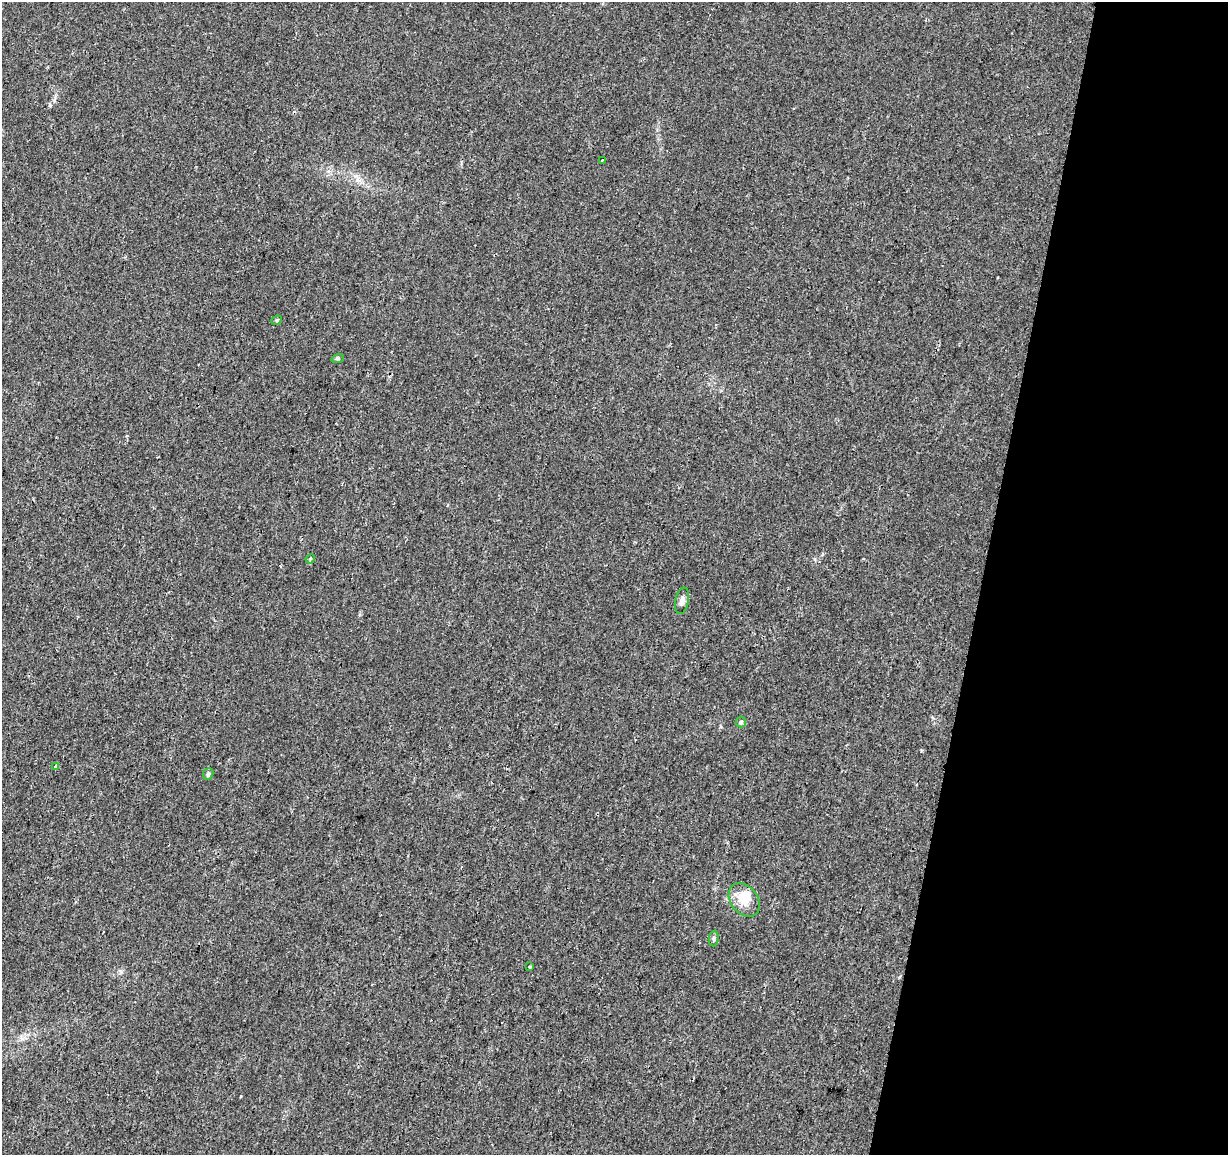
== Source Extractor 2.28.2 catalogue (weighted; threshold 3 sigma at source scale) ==
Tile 8 of 4 x 4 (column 4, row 2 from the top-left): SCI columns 3680-4905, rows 2529-3681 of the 4913 x 5118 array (HDU 1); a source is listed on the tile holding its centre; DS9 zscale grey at full resolution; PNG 1230 x 1157 px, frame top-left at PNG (2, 2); each listed source drawn as its Kron ellipse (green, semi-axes under 4 px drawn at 4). Shown black and unused: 20% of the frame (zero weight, under 2 of 3 exposures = <1% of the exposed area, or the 3 px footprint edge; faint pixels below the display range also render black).
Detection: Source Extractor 2.28.2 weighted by HDU 2 'WHT'; one run over the whole footprint, this tile lists its part. Background 0.00516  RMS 0.0036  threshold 0.016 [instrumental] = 3 sigma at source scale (4.5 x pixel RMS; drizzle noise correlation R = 1.50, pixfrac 1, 0.0396/0.0396 arcsec/px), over >= 5 px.
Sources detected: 14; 2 cosmic-ray / hot-pixel residue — neither listed nor drawn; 1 inside a brighter listed object's ellipse — not listed separately; the other 11 listed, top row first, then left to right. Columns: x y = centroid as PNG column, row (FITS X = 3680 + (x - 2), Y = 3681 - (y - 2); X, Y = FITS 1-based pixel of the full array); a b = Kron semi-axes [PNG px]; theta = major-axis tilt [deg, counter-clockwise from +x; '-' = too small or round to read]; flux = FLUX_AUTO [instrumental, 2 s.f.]
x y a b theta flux
602 160 3 3 - 1
277 320 5 4 - 0.52
338 358 6 4 19 0.6
310 559 5 3 - 0.34
682 601 13 6 79 1.6
741 722 5 5 - 0.63
56 767 4 3 - 4.9
208 774 6 5 - 0.95
744 900 18 13 -51 7
714 938 8 5 85 0.68
530 967 3 2 - 0.44